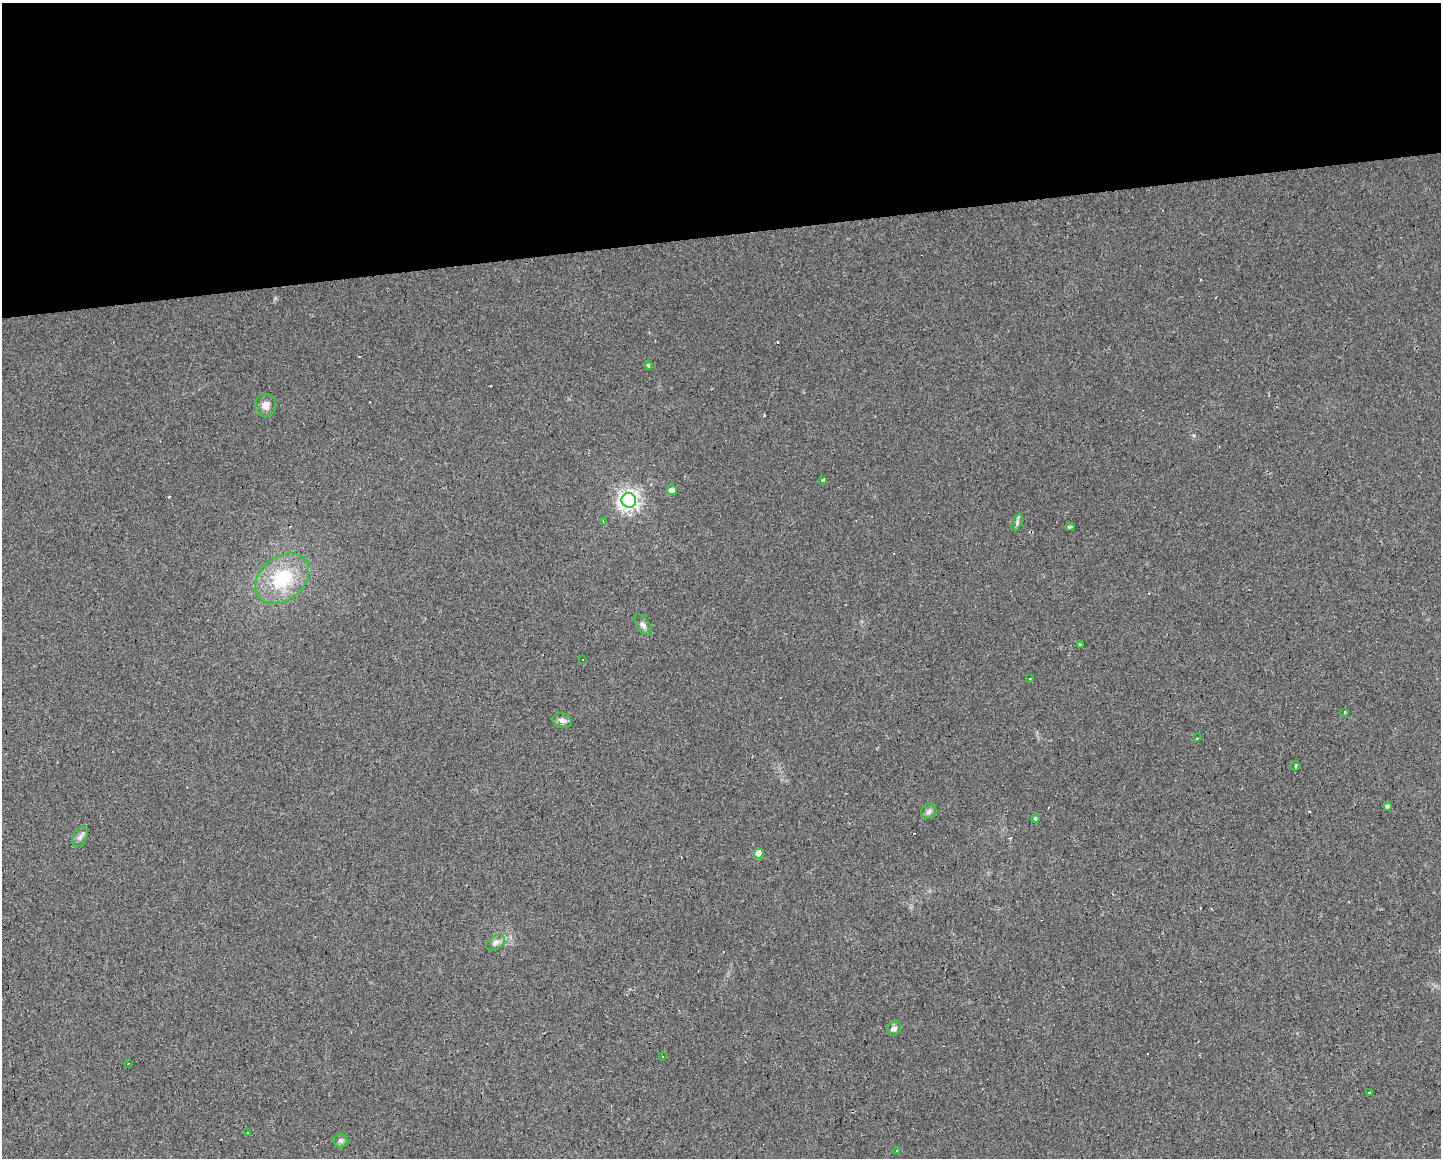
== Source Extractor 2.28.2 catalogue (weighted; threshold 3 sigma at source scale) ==
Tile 2 of 3 x 4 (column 2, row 1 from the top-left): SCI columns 1458-2896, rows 3471-4626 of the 4387 x 4755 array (HDU 1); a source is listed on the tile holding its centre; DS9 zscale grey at full resolution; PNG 1443 x 1160 px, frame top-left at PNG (2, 3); each listed source drawn as its Kron ellipse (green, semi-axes under 4 px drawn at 4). Shown black and unused: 20% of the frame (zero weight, under 2 of 3 exposures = <1% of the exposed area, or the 3 px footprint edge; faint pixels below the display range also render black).
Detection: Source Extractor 2.28.2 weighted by HDU 2 'WHT'; one run over the whole footprint, this tile lists its part. Background 0.0171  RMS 0.006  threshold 0.027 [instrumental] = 3 sigma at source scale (4.5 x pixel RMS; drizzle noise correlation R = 1.50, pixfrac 1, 0.0396/0.0396 arcsec/px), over >= 5 px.
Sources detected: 44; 14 cosmic-ray / hot-pixel residue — neither listed nor drawn; the other 30 listed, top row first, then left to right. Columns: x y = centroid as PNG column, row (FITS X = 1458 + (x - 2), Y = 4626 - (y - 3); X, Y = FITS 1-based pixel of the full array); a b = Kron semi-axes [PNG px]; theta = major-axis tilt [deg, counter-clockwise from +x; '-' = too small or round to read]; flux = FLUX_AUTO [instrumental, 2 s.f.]
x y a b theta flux
648 365 4 4 - 0.93
266 405 11 10 - 4.4
823 480 4 3 - 3
672 490 5 5 - 3.9
629 500 7 7 - 330
603 522 4 3 - 0.72
1017 523 9 5 65 1.4
1070 527 4 3 - 2.4
282 579 30 21 39 33
643 625 12 6 -56 2.1
1080 645 3 3 - 1.3
583 660 3 2 - 0.61
1029 679 3 3 - 0.54
1344 712 3 3 - 0.81
562 720 10 7 -13 2.7
1197 738 3 2 - 0.49
1295 766 4 3 - 4.2
1387 806 4 4 - 1.1
929 812 8 7 - 2.1
1035 818 4 4 - 0.96
80 837 11 7 65 2.2
759 854 5 5 - 11
496 943 10 6 31 2.3
894 1028 7 6 - 2.1
663 1057 3 2 - 0.51
128 1064 2 2 - 0.59
1369 1093 3 3 - 1.2
248 1133 3 2 - 1.7
340 1141 7 7 - 1.7
897 1150 4 3 - 0.48